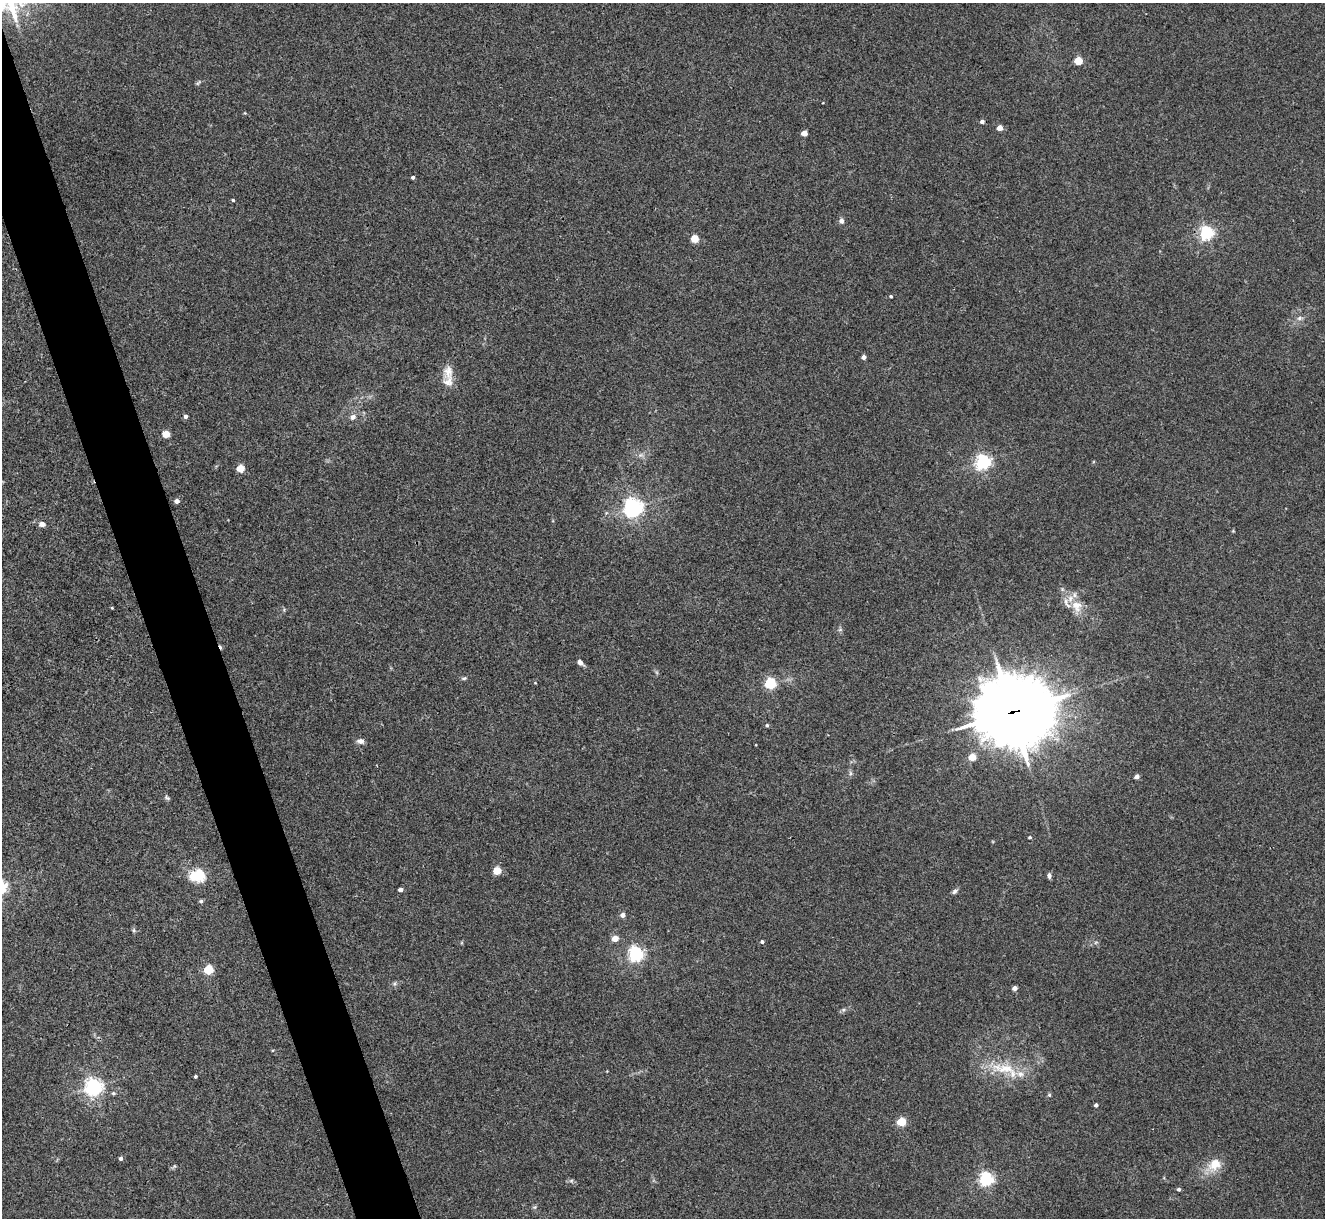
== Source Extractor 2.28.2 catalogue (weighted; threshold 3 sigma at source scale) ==
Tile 11 of 4 x 4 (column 3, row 3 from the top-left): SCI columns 2651-3973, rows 1489-2704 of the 5298 x 5285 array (HDU 1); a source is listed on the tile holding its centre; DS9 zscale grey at full resolution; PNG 1327 x 1220 px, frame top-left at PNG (2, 3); no overlay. Shown black and unused: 4% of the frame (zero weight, under 3 of 4 exposures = <1% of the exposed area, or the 3 px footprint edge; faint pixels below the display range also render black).
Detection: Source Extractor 2.28.2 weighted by HDU 2 'WHT'; one run over the whole footprint, this tile lists its part. Background 0.035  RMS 0.0047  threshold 0.0211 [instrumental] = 3 sigma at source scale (4.5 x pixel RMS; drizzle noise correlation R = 1.50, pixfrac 1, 0.05/0.05 arcsec/px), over >= 5 px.
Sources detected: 71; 1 cosmic-ray / hot-pixel residue — not listed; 4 inside a brighter listed object's ellipse — not listed separately; the other 66 listed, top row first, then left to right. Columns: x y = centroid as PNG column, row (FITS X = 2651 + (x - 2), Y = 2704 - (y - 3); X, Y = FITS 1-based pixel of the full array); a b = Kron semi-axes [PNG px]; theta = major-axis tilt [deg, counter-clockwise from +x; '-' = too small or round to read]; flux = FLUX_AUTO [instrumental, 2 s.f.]
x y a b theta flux
1078 61 5 4 - 15
198 83 9 3 56 0.68
982 122 5 4 - 1.4
1000 128 4 4 - 4.8
804 133 4 4 - 6.1
413 177 4 3 - 1
233 200 4 3 - 0.58
841 221 6 5 - 1.9
1206 233 6 5 - 100
695 239 5 5 - 14
891 296 4 3 - 0.66
1299 318 8 6 22 1.4
864 357 4 4 - 1.8
448 371 20 13 82 5.4
186 416 4 4 - 1.2
353 417 8 6 47 1.8
166 434 5 5 - 12
640 455 8 6 1 1.5
983 462 6 6 - 130
240 468 5 5 - 13
177 501 4 4 - 2.6
633 508 6 6 - 230
42 524 7 6 - 2.3
1077 606 18 15 -68 7.5
112 608 4 3 - 0.37
840 629 6 5 - 0.88
580 662 7 6 - 1.8
464 678 8 4 14 0.82
770 683 5 5 - 56
1012 712 28 24 4 3400
767 725 4 4 - 0.78
360 741 9 7 -9 1.9
972 757 5 4 - 11
850 773 7 4 -72 0.85
1137 777 4 4 - 3
167 798 8 4 -32 0.81
1030 837 4 4 - 0.58
497 871 5 5 - 14
197 875 20 15 3 13
1049 876 7 5 89 1.3
400 890 4 4 - 2
955 891 8 5 47 1.2
201 901 5 4 - 1
623 915 4 4 - 2.9
134 930 6 4 90 0.72
615 939 4 4 - 7
762 942 4 4 - 1
1096 942 6 4 19 0.73
636 954 6 6 - 130
208 970 5 5 - 29
1015 988 4 4 - 2.8
843 1010 6 5 - 0.89
1004 1068 41 14 -6 17
195 1076 3 3 - 0.67
93 1087 6 6 - 190
113 1093 6 4 -1 0.72
1049 1095 5 4 - 0.65
1096 1105 4 3 - 1.3
901 1122 5 5 - 23
121 1158 4 4 - 1.5
1214 1165 22 15 38 8.7
174 1166 6 5 - 0.68
986 1179 6 5 - 100
571 1181 7 4 1 0.9
1179 1189 4 4 - 1
534 1207 6 5 - 0.74
Overlapping masked pixels (flux is a lower limit): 1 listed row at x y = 1012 712